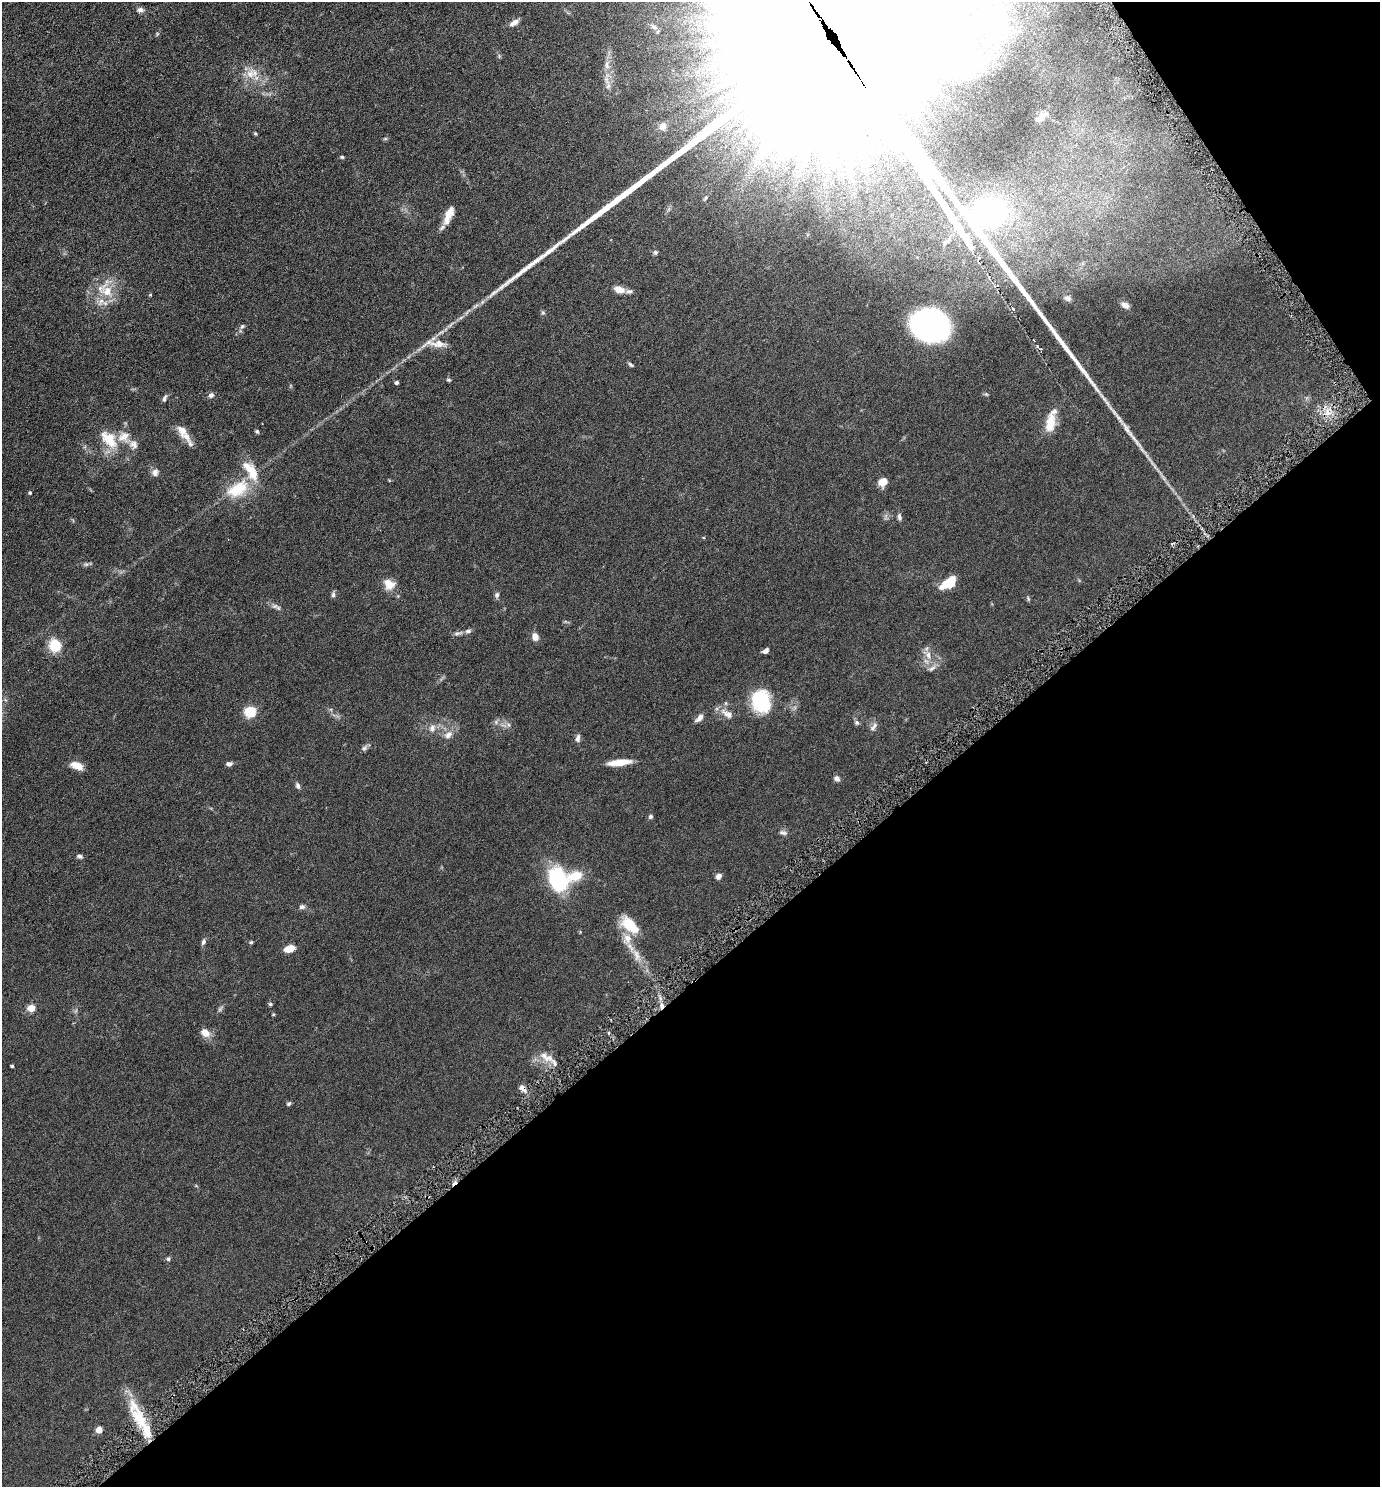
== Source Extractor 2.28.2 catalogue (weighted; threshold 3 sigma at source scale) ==
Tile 12 of 4 x 4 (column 4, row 3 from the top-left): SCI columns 4288-5665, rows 1501-2985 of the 5961 x 5968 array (HDU 1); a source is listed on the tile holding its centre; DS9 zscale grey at full resolution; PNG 1382 x 1489 px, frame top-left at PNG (2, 2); no overlay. Shown black and unused: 37% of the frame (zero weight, under 3 of 6 exposures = <1% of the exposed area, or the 3 px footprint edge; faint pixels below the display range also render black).
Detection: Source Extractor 2.28.2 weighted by HDU 2 'WHT'; one run over the whole footprint, this tile lists its part. Background 0.0673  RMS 0.006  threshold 0.0247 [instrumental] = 3 sigma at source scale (4.09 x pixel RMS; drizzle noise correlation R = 1.36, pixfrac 0.8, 0.05/0.05 arcsec/px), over >= 5 px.
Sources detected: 119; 1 too faint to see at this stretch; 2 inside a brighter object's white glare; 4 cosmic-ray / hot-pixel residue — not listed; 12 inside a brighter listed object's ellipse — not listed separately; the other 100 listed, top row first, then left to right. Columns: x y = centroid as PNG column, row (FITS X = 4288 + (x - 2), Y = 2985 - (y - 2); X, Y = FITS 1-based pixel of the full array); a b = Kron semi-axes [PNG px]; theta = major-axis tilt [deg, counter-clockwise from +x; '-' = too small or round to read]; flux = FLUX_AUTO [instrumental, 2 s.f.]
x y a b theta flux
140 10 9 7 5 1.7
514 22 13 6 31 2.8
654 27 11 6 -33 1.7
157 34 6 4 48 0.62
607 65 15 8 -87 4.1
250 74 17 14 55 7.7
606 80 17 7 -70 3.6
1042 116 14 6 47 2.7
662 126 11 9 52 2.5
255 134 5 4 - 0.57
385 139 6 4 1 0.63
342 157 5 4 - 0.67
705 198 8 5 48 1
669 209 7 4 71 1
448 215 20 7 68 7.4
655 252 6 6 - 1
619 290 9 6 -16 6.4
107 291 23 15 -51 12
629 291 10 5 -1 1.5
150 295 5 3 - 0.38
1067 298 8 7 - 1.8
1125 305 11 7 -27 2.5
475 306 11 4 34 1.7
543 313 7 5 -89 0.88
450 325 15 4 37 2.4
930 325 32 27 -13 130
242 326 8 5 62 1
438 344 35 9 3 6.5
1038 347 11 4 -36 1.9
631 365 8 4 -30 0.92
449 380 6 5 - 0.75
396 382 4 3 - 1.2
211 395 8 6 41 1.6
164 398 10 5 73 1.3
1327 412 10 4 -77 2.5
1050 422 26 12 82 9.8
182 430 13 9 -72 5.4
257 431 5 5 - 0.82
109 439 28 16 -49 14
133 444 13 11 -49 3.3
190 444 12 7 -57 1.9
155 472 10 9 - 2.4
882 482 8 7 - 6.7
238 489 35 20 29 19
30 493 5 4 - 0.64
899 517 9 5 -87 1.3
1172 544 4 3 - 0.86
86 564 9 5 -8 1.1
948 583 17 8 35 13
389 584 16 13 -38 6.5
333 594 8 5 89 1.2
497 595 8 6 75 1.3
1028 599 7 4 -65 0.72
275 606 10 6 -1 1.7
458 633 13 5 12 1.7
535 637 9 7 -69 3.6
55 646 11 9 -63 16
765 651 7 5 30 1.8
927 654 17 9 -47 4.9
932 668 13 6 34 2.1
761 701 28 22 -81 24
250 712 11 10 - 12
727 714 20 9 -30 4.7
699 718 12 6 47 2.6
496 722 7 7 - 1.4
857 722 7 6 - 1.2
508 725 7 5 -60 1.3
873 727 14 7 54 2.1
432 728 12 9 78 3.2
448 735 13 9 40 3.8
578 738 9 6 84 1.9
364 748 9 6 22 1.3
619 762 24 6 7 9.1
229 764 8 5 3 1.5
77 766 15 8 -23 5.5
837 778 6 5 - 2
298 786 8 6 -71 1.4
650 816 5 5 - 1.1
783 833 11 6 -8 1.6
79 856 8 5 -12 1.2
719 876 7 6 - 2
558 880 25 18 -70 45
302 907 8 6 4 1.4
630 925 23 12 -40 14
203 942 9 5 69 1.4
251 942 4 4 - 0.62
289 949 10 6 14 7.8
637 955 23 10 -63 6.9
270 1004 5 4 - 0.72
31 1008 5 4 - 13
220 1009 10 5 48 1.1
273 1014 4 4 - 0.47
205 1032 11 8 -38 4.6
544 1055 17 10 -48 4.9
12 1066 3 3 - 0.77
522 1088 11 6 -47 2.7
289 1104 6 5 - 0.86
168 1259 6 5 - 0.96
139 1418 52 13 -64 21
99 1430 5 4 - 9.2
Overlapping masked pixels (flux is a lower limit): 1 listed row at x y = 522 1088